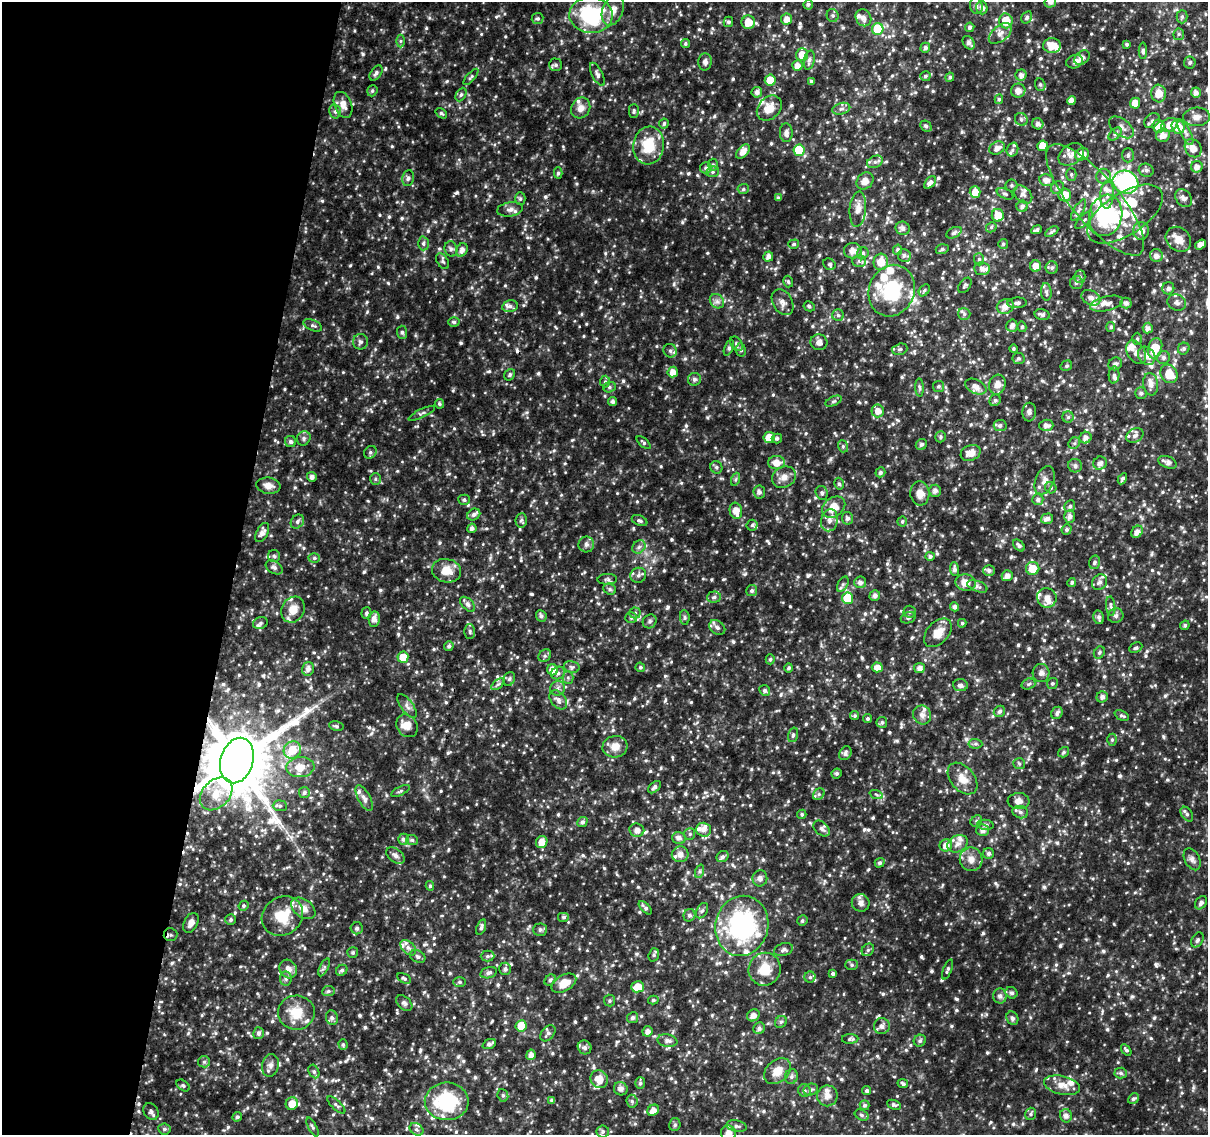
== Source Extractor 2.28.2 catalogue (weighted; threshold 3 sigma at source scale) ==
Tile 9 of 4 x 4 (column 1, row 3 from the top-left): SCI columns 5-1210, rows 1396-2528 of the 4843 x 5116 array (HDU 1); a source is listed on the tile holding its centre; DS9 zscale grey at full resolution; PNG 1210 x 1137 px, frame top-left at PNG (2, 2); each listed source drawn as its Kron ellipse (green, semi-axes under 4 px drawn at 4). Shown black and unused: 19% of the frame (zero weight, under 2 of 3 exposures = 2% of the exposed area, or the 3 px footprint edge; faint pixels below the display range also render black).
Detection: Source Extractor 2.28.2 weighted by HDU 2 'WHT'; one run over the whole footprint, this tile lists its part. Background 0.117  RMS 0.014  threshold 0.0622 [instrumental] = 3 sigma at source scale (4.5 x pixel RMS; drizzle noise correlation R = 1.50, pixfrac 1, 0.0396/0.0396 arcsec/px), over >= 5 px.
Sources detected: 1035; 3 inside a brighter object's white glare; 2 cosmic-ray / hot-pixel residue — neither listed nor drawn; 66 inside a brighter listed object's ellipse — not listed separately; of the other 964, all 500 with FLUX_AUTO >= 2.37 (the completeness limit of this list) listed and drawn (464 fainter detections not listed), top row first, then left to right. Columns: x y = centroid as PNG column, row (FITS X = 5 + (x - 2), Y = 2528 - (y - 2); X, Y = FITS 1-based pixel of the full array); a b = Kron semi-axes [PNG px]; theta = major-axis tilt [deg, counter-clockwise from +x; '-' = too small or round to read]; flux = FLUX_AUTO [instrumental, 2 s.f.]
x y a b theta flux
1050 2 6 5 - 5.3
808 4 5 5 - 3
976 6 8 6 -76 4.6
982 8 6 5 - 5.6
613 10 16 10 68 14
591 15 22 18 -2 120
833 15 6 6 - 2.7
1027 17 6 5 - 3.4
1182 17 7 5 89 3.2
863 18 9 7 -60 6.4
538 19 6 5 - 2.5
786 19 5 5 - 9
1006 21 7 6 - 25
728 22 5 5 - 3.2
748 22 7 6 - 19
970 27 5 4 - 3.6
878 29 6 5 - 55
1000 33 13 7 39 8.8
1179 34 6 5 - 2.6
400 41 6 4 90 2.7
685 43 4 4 - 2.5
969 43 7 5 -55 6.1
1127 44 3 3 - 2.7
1052 46 9 7 3 20
925 48 5 4 - 4.7
1143 51 8 4 -89 3.2
802 55 6 6 - 15
1082 58 8 6 38 6.5
809 60 9 5 77 4.7
705 62 8 6 86 4.6
1075 62 9 6 17 5.9
1190 63 6 6 - 3.1
556 65 6 6 - 3.2
797 65 5 5 - 8.3
376 73 8 5 55 4
597 74 12 5 -62 4.2
1021 75 5 5 - 5.8
925 76 5 5 - 3.1
471 77 10 4 49 2.6
950 77 5 4 - 2.8
770 80 5 5 - 24
811 81 4 3 - 2.9
1040 85 6 5 - 2.6
372 91 6 5 - 2.4
1018 91 7 7 - 9.2
757 92 5 5 - 5
1196 93 5 5 - 6.9
1159 94 9 7 -83 17
461 95 7 5 62 2.9
999 99 5 4 - 2.5
1072 101 4 4 - 10
1135 103 5 5 - 13
343 105 13 8 -69 11
581 108 11 9 57 9.2
769 108 14 10 46 18
841 109 9 5 17 4.1
335 111 7 5 -76 3.3
634 111 7 5 -90 2.7
441 113 6 4 -36 2.5
1197 117 13 9 4 9.6
1021 119 7 6 - 3.7
1152 121 9 6 36 4.7
664 123 5 5 - 3.3
1038 124 6 5 - 5.5
1169 125 8 6 29 12
926 126 6 4 -43 3.3
1158 126 6 6 - 17
1121 127 14 8 -37 8.3
1178 127 7 6 - 26
1185 132 14 5 -63 6.1
786 133 9 6 -86 5.2
1115 134 8 5 44 3.4
1163 135 7 6 - 11
649 145 19 15 82 42
1042 146 5 5 - 16
997 148 8 6 25 8.1
1193 148 10 7 -56 14
799 150 6 5 - 50
1012 150 7 5 71 3.8
743 152 8 5 48 11
1071 154 14 9 34 12
1082 154 7 6 - 15
1128 155 7 6 - 3.1
875 162 8 5 27 4.1
713 165 6 5 - 2.6
1197 167 6 5 - 7.7
706 168 6 5 - 3.2
1146 170 7 6 - 4.2
713 172 6 5 - 2.8
558 173 5 4 - 2.7
1071 174 6 5 - 2.4
1104 176 7 7 - 6.3
408 178 8 6 80 3.7
1047 180 7 6 - 8
865 181 9 7 44 10
930 182 7 4 48 5.1
1125 182 13 11 -20 230
1011 185 6 6 - 2.7
1058 188 7 6 - 3.9
743 189 5 5 - 2.6
975 192 6 5 - 15
1005 194 9 5 -25 3
1023 195 11 7 -44 5.6
1065 195 6 6 - 18
1107 195 14 6 86 9.6
778 198 4 4 - 3
1184 198 10 7 -53 6.5
520 199 6 5 - 2.6
1095 200 70 23 -50 110
1022 206 5 5 - 5
510 209 13 7 8 6.5
858 209 18 8 85 12
1079 210 12 5 59 5.1
1125 214 43 21 33 72
998 215 6 6 - 20
1106 215 21 16 78 95
1084 220 11 5 44 3.9
991 227 5 4 - 2.4
903 228 7 6 - 5.5
1037 230 5 3 - 3.6
1141 231 9 8 - 11
1052 232 7 4 33 3.2
954 233 8 5 27 3.2
1178 239 14 11 -42 14
423 243 7 5 89 3.2
794 244 5 4 - 2.5
1003 244 5 5 - 2.6
1200 244 6 4 35 7.8
451 249 8 6 -75 3.6
942 249 6 5 - 2.7
462 250 7 5 64 7.5
898 250 5 4 - 3.9
853 251 9 8 - 10
863 253 6 5 - 3.6
904 255 6 6 - 4.1
1156 255 6 6 - 7.1
768 256 5 5 - 6.7
979 259 6 5 - 2.6
443 261 9 5 -57 2.9
859 261 7 6 - 3.3
881 262 8 7 - 20
829 264 6 5 - 2.5
1036 266 5 5 - 13
1052 268 6 6 - 3.7
982 269 8 6 -7 6.9
1080 277 6 5 - 3.3
788 282 6 5 - 2.6
1076 283 6 6 - 3.6
965 285 8 5 54 2.9
1168 288 6 6 - 4.7
924 290 7 4 51 2.5
892 291 26 22 69 77
1046 292 9 5 -84 3.3
1091 298 10 7 -28 6.8
717 301 8 6 -44 4.8
783 302 14 9 -60 8.7
1017 303 10 5 3 3.5
1126 303 5 5 - 4.9
1177 303 9 8 - 4.8
1106 304 17 7 13 8.8
510 306 8 6 11 4.1
809 306 6 5 - 2.8
1005 306 8 7 - 9
964 314 6 6 - 2.9
838 315 6 5 - 2.9
1042 315 8 5 -13 3.8
454 322 6 5 - 2.4
313 325 10 5 -23 3.5
1012 326 6 5 - 5.9
1022 327 5 4 - 2.5
1111 327 5 4 - 3.1
1148 328 5 5 - 5.5
402 332 7 5 -88 3.1
1137 339 6 5 - 2.5
360 342 7 7 - 4.3
819 342 8 8 - 7.8
736 344 8 5 -53 3.3
729 348 8 4 65 4
1155 348 10 7 73 28
900 349 8 5 16 3.1
1013 349 4 4 - 2.4
1184 349 6 5 - 3.2
741 350 7 5 -81 3.3
670 351 7 6 - 4
1136 352 13 8 -59 9.7
1147 356 10 8 -55 9.2
1163 357 6 6 - 3.9
1019 358 6 5 - 2.5
1115 364 7 6 - 5
1066 366 6 5 - 2.5
673 372 5 5 - 9.9
1169 374 9 8 - 25
510 375 6 5 - 2.5
1114 375 8 5 86 3.8
694 379 6 6 - 4.2
605 382 6 5 - 2.4
1151 384 11 7 -82 7.6
997 385 10 8 73 10
938 386 6 5 - 2.5
609 387 6 5 - 2.6
920 387 9 4 -88 2.7
976 387 11 7 -25 8.9
1141 393 6 5 - 4
995 400 6 5 - 3.1
613 401 4 4 - 3.6
834 401 8 4 26 2.6
439 404 5 4 - 2.6
878 411 6 6 - 10
1029 412 9 7 88 6
422 413 14 4 26 3.1
1068 417 6 5 - 2.7
1000 425 6 5 - 3.6
1046 425 7 5 3 6.6
1135 435 9 6 27 5.6
769 437 6 5 - 18
940 437 6 5 - 2.6
304 438 7 6 - 3.6
777 438 5 5 - 3
1086 438 6 5 - 7.1
290 441 5 5 - 3.3
644 443 8 4 -41 2.7
1074 443 6 5 - 3
921 444 6 5 - 3.5
843 446 6 5 - 2.4
370 452 7 6 - 3
971 453 10 7 23 12
1168 462 9 5 -22 7.5
776 463 8 6 0 13
1100 463 7 6 - 5.4
1075 466 7 6 - 4.1
716 467 6 5 - 3.2
880 472 5 4 - 3.6
312 477 5 5 - 5.1
784 477 12 10 29 10
375 479 6 5 - 2.7
736 479 7 4 71 2.4
1122 479 6 3 61 2.8
1045 480 15 9 68 9.2
839 484 6 5 - 2.6
268 486 12 8 -7 8.9
1051 488 6 5 - 2.8
935 491 6 6 - 6.1
759 492 6 6 - 4.2
822 493 7 6 - 3
920 493 12 9 -85 12
1038 499 5 5 - 4.1
464 500 5 5 - 3.2
1070 506 6 5 - 3.6
834 507 13 9 35 21
736 511 8 6 -77 14
474 514 7 5 32 4.4
1070 516 6 5 - 5.5
847 518 6 5 - 3.9
1047 519 6 5 - 5.7
521 520 7 5 85 3
829 520 11 8 76 7.6
640 521 8 5 -23 3
902 521 5 5 - 2.6
297 522 7 6 - 3.8
752 525 5 5 - 2.7
472 528 4 4 - 5
1067 529 5 5 - 2.8
262 532 10 6 63 7.7
1137 532 6 5 - 8
586 544 8 7 - 4.8
1019 545 7 4 -48 3.2
639 547 7 6 - 4
274 556 6 6 - 3
930 556 5 4 - 3.7
314 558 6 5 - 2.8
1094 562 7 5 75 3.4
274 567 9 6 -32 4.1
1033 568 6 6 - 21
954 569 7 4 -88 4.6
447 571 14 11 -11 20
989 571 6 5 - 4.3
638 575 8 7 - 4.9
1007 576 5 5 - 7.9
607 579 10 5 2 3.4
860 582 6 5 - 5.3
1072 582 4 4 - 2.7
1099 582 8 7 - 4.5
966 583 10 8 -11 15
843 584 8 5 59 3.3
977 586 10 5 -21 4.1
610 589 7 5 -22 2.8
752 590 5 5 - 3
875 595 5 5 - 5.1
714 597 7 5 5 3.4
847 598 5 5 - 52
1047 598 10 9 - 9.6
468 604 9 5 -46 3.9
1111 606 10 4 -85 3.2
955 607 4 4 - 5.2
293 610 13 11 61 18
909 612 6 6 - 2.8
366 613 6 5 - 3.1
635 613 5 5 - 2.6
541 616 6 5 - 4
1116 616 8 7 - 3.8
631 617 6 5 - 3.7
685 617 7 4 -84 2.4
1099 617 7 5 -78 4.1
908 618 8 5 19 2.9
374 619 7 5 -89 8.4
650 621 7 6 - 3.4
260 623 7 6 - 3.7
962 623 4 4 - 2.5
1185 625 5 4 - 2.7
717 627 9 6 -37 4.4
470 631 7 5 -88 2.9
938 633 17 11 48 17
449 646 5 4 - 3.4
1136 648 7 5 26 2.6
1099 653 6 5 - 2.6
545 656 7 6 - 3.2
403 657 5 5 - 20
770 659 5 4 - 2.4
572 667 8 6 -13 3.1
640 667 5 4 - 2.7
877 667 5 5 - 12
789 668 4 4 - 3.3
919 668 5 5 - 7.3
308 669 7 6 - 6.6
553 670 5 5 - 15
558 673 7 6 - 4
1041 673 9 8 - 5.7
568 677 6 5 - 2.7
509 679 7 5 62 3
498 684 8 4 36 2.7
1028 684 7 5 18 3
1052 684 6 5 - 2.5
960 685 7 6 - 5.4
557 688 7 7 - 4.2
765 690 5 5 - 3.2
1102 697 6 5 - 5.1
558 700 11 7 -51 7
407 706 14 6 -54 6
999 711 6 5 - 3.7
1057 713 6 5 - 4.3
922 715 9 9 - 6.8
855 716 4 4 - 2.5
1122 716 7 4 -25 2.8
868 719 4 4 - 2.6
882 722 5 5 - 3
336 726 7 4 -11 2.5
407 726 12 10 -53 15
793 735 7 4 75 2.7
1112 740 6 5 - 2.4
975 744 7 5 -5 2.9
615 747 12 10 14 15
292 750 9 8 - 28
1064 752 6 4 35 2.6
845 753 7 6 - 3.9
237 760 23 16 73 13000
1019 764 6 5 - 2.4
300 767 14 10 5 17
837 773 5 4 - 2.8
963 779 18 12 -50 17
654 787 8 4 44 4.7
400 791 10 4 26 2.5
304 793 5 5 - 4.1
216 794 19 13 46 22
819 794 6 5 - 3.1
876 794 7 4 -20 2.4
364 798 14 6 -62 6.5
1018 801 11 8 3 9
280 806 7 5 -2 2.8
1020 812 8 6 -17 4.7
802 814 5 4 - 2.5
1187 814 8 5 -56 3.4
976 821 6 5 - 2.6
582 822 5 5 - 3.8
985 825 8 5 -6 3.8
822 829 9 6 -42 4.4
637 830 7 6 - 8.1
703 830 7 7 - 6.3
982 830 6 6 - 5.9
690 834 6 5 - 2.5
679 838 7 6 - 6.6
403 839 5 5 - 4.1
412 840 6 5 - 2.6
542 842 6 5 - 14
958 844 11 8 29 8
946 845 6 6 - 11
989 853 5 5 - 4
680 854 8 8 - 9.3
395 855 10 6 -36 5.9
723 857 6 5 - 3.2
971 859 12 11 - 12
1192 859 12 7 -62 5.5
880 863 5 4 - 3.4
700 871 7 4 72 2.6
760 878 8 7 - 5.4
430 886 5 4 - 2.6
861 903 9 8 - 7.3
1201 903 7 5 54 4.4
243 906 5 4 - 2.5
303 908 13 9 -36 14
645 908 8 4 -46 3.6
702 911 8 5 61 3.3
689 915 6 5 - 4
282 916 21 19 37 41
564 917 6 5 - 2.8
231 920 5 5 - 2.5
802 921 5 5 - 2.5
191 923 11 6 63 7
742 926 30 26 76 200
481 927 8 4 71 3.7
357 928 6 6 - 4
540 930 7 6 - 3.6
171 935 7 6 - 3
1197 940 8 5 59 3.5
408 948 9 6 -44 5.7
784 950 9 6 17 4.2
868 950 7 5 46 2.7
353 953 5 5 - 2.6
654 955 7 5 71 2.7
487 956 7 5 1 3.1
418 957 8 6 -30 3.6
852 965 6 5 - 2.5
324 967 9 4 64 3
288 969 10 8 -54 9.4
505 969 6 6 - 3.8
765 969 16 16 - 29
948 969 10 4 69 3.3
342 970 6 5 - 3
489 973 8 5 16 4.4
833 974 4 4 - 3
810 977 5 5 - 2.7
404 978 7 4 -29 2.5
286 979 7 6 - 3.4
550 980 6 5 - 3.3
460 982 6 5 - 2.5
564 983 13 8 31 21
638 987 6 5 - 21
328 991 6 5 - 2.8
1011 993 6 5 - 3.5
1000 996 7 6 - 4.5
653 1000 5 4 - 2.5
610 1001 6 5 - 2.5
404 1003 9 6 -43 3.8
296 1013 18 17 - 30
753 1015 6 5 - 8
332 1018 7 6 - 4
633 1018 5 5 - 3.7
1012 1018 7 5 -62 3.5
781 1022 6 5 - 2.8
521 1026 5 5 - 29
882 1026 8 8 - 6.1
759 1028 6 5 - 4.3
647 1031 5 5 - 6.4
258 1033 6 5 - 4.2
548 1033 9 6 50 4.6
850 1039 8 5 1 3.3
667 1041 10 6 -9 6.1
920 1041 6 5 - 2.9
489 1044 7 4 22 4.1
343 1045 5 4 - 2.5
585 1047 7 6 - 3.9
1126 1050 6 4 -54 2.7
531 1055 5 4 - 7.3
204 1062 6 5 - 2.9
270 1065 11 8 79 7.1
314 1071 7 5 -63 2.9
777 1071 15 11 41 18
1121 1073 6 5 - 2.9
791 1077 7 6 - 3.7
599 1079 9 8 - 16
640 1083 6 5 - 2.8
903 1084 5 4 - 2.8
183 1085 7 5 -37 2.4
1062 1085 18 9 -12 16
621 1089 7 6 - 5.6
811 1090 7 5 24 3.3
804 1091 6 6 - 4
867 1091 4 4 - 3.5
503 1095 6 5 - 2.6
827 1096 10 10 - 9.5
1133 1099 6 5 - 2.9
552 1100 4 3 - 3.7
447 1101 22 19 -1 95
632 1101 6 5 - 2.9
292 1104 6 6 - 15
336 1105 11 4 -43 3.1
864 1105 5 5 - 3.1
894 1105 7 4 -23 2.6
653 1110 6 5 - 9.1
151 1111 9 7 -55 3.9
1031 1114 6 5 - 2.6
862 1115 7 5 -27 2.6
1066 1116 7 6 - 6.1
237 1117 5 4 - 2.6
675 1125 6 5 - 2.8
737 1126 10 5 -12 4.3
312 1127 10 4 -62 2.6
164 1129 6 5 - 3.5
416 1129 7 5 -36 3.8
603 1131 6 6 - 2.9
728 1133 8 7 - 8.9
Overlapping masked pixels (flux is a lower limit): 1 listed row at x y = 237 760
Isophote crosses this tile's border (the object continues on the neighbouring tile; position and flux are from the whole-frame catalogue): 2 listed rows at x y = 1050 2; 728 1133